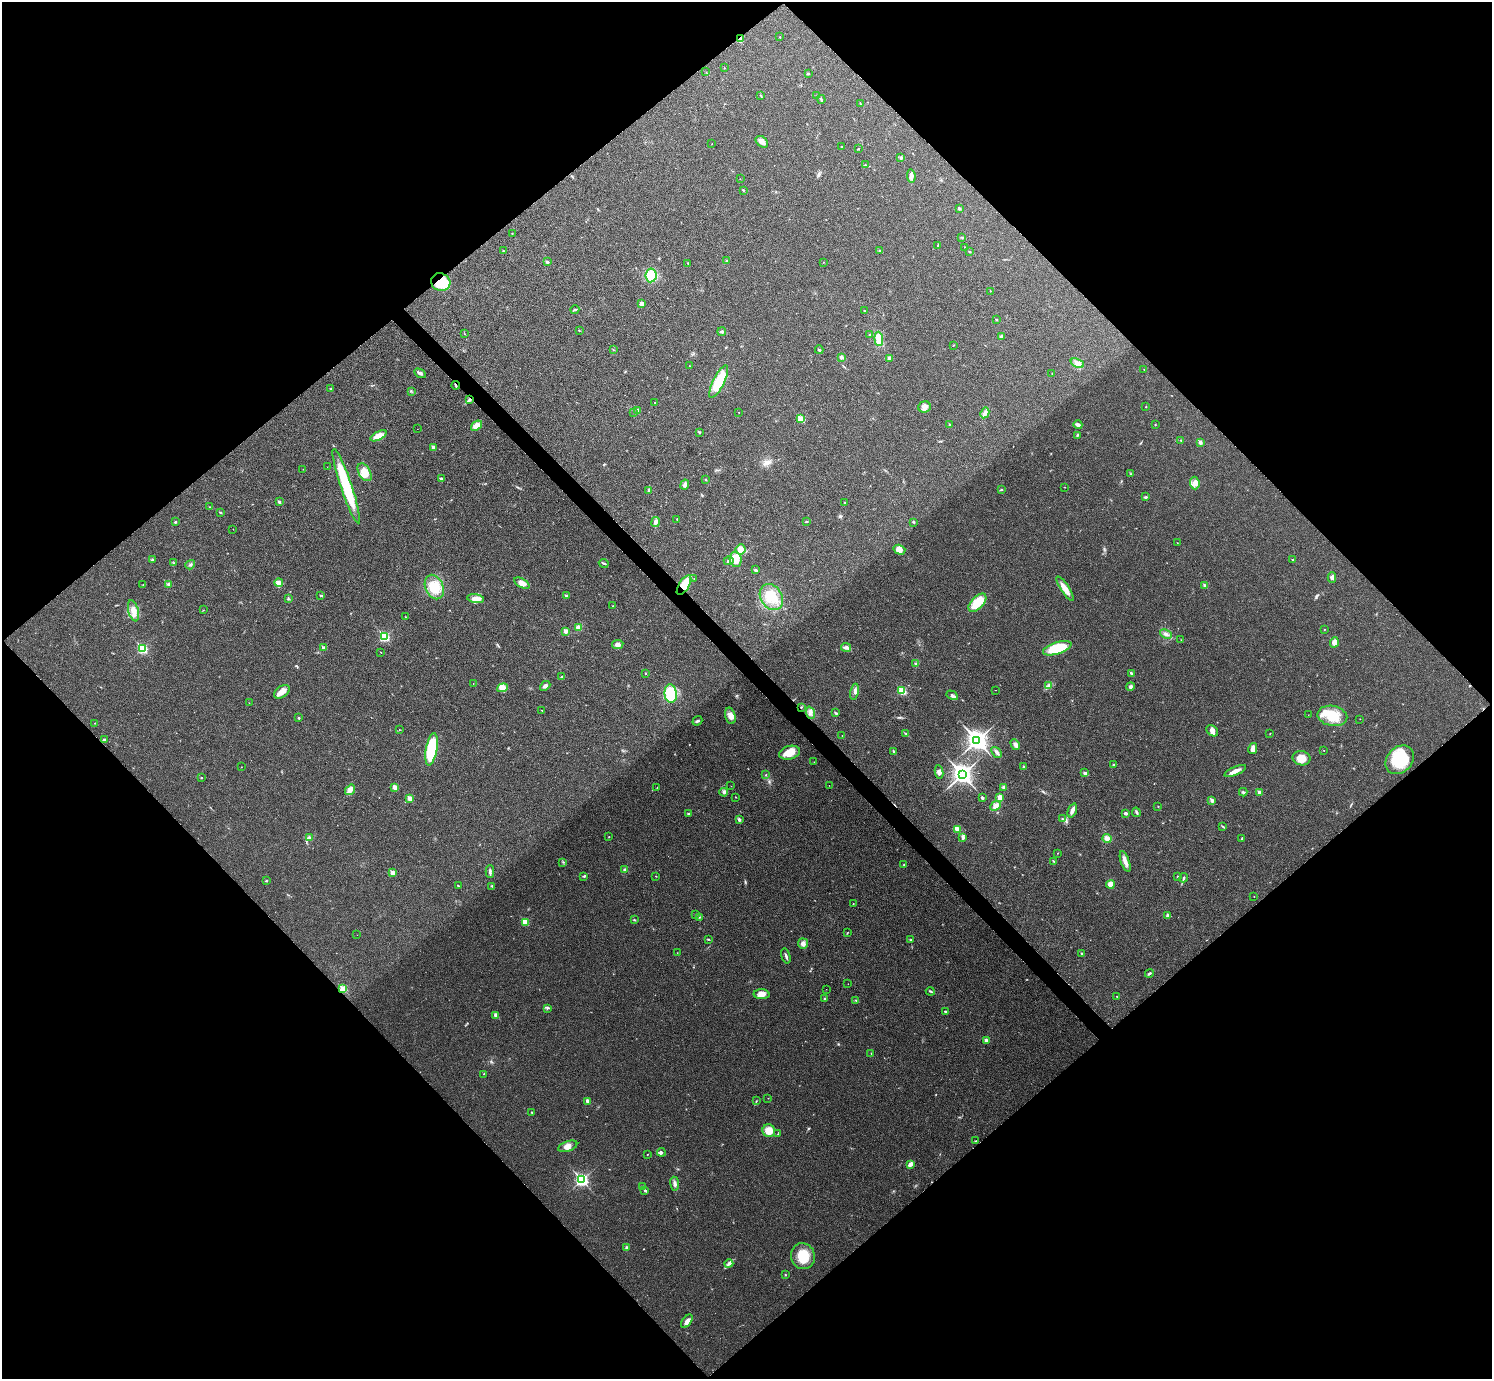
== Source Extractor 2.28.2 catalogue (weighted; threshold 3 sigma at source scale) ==
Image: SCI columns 12-5971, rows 166-5673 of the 5983 x 5981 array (HDU 1 of 3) = the unmasked area's bounding box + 8 px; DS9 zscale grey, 4 x 4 block average (1 PNG px = mean of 4 x 4 image px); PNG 1494 x 1381 px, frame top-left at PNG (2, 2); each listed source drawn as its Kron ellipse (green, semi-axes under 4 px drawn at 4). Shown black and unused: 51% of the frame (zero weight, under 3 of 4 exposures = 1% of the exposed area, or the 3 px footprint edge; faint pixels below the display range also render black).
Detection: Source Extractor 2.28.2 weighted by HDU 2 'WHT'. Background 0.029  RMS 0.0049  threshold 0.022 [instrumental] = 3 sigma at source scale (4.5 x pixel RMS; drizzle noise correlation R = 1.50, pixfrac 1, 0.05/0.05 arcsec/px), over >= 5 px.
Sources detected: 308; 2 inside a brighter object's white glare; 4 cosmic-ray / hot-pixel residue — neither listed nor drawn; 2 coinciding with a brighter row at this scale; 8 inside a brighter listed object's ellipse — not listed separately; the other 292 listed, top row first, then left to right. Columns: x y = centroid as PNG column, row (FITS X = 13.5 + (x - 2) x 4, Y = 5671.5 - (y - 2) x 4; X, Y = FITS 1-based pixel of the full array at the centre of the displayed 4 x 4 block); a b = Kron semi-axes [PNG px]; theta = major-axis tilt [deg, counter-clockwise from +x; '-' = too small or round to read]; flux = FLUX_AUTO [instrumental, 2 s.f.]
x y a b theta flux
779 37 2 2 - 1.1
740 39 3 2 - 5.3
724 68 2 2 - 1.1
706 72 2 2 - 0.61
808 74 2 2 - 1.2
817 95 2 2 - 1.2
761 96 3 2 - 1.6
821 99 4 2 - 3.5
860 104 3 2 - 1.8
762 142 7 5 -40 14
712 144 2 2 - 0.57
842 146 2 2 - 2.5
858 149 3 2 - 1.1
901 157 2 2 - 1.5
865 165 3 2 - 2.1
911 176 7 3 -82 8.2
740 179 2 2 - 0.72
743 190 2 2 - 3.4
959 208 3 2 - 4
512 233 2 2 - 1.3
961 237 2 2 - 1.4
938 246 3 2 - 1.8
965 247 2 2 - 1.2
503 251 2 2 - 1.6
880 251 3 2 - 5.2
970 252 2 2 - 2.5
726 261 2 2 - 1.7
547 262 3 3 - 5.2
824 262 2 2 - 0.66
688 263 2 2 - 2.1
651 275 7 5 82 64
441 282 10 8 -23 86
990 291 2 2 - 1.4
641 304 2 2 - 15
575 310 4 2 - 3.7
864 311 2 2 - 0.92
996 320 2 2 - 6.4
579 330 3 2 - 1.1
722 332 4 3 - 5.5
465 334 2 2 - 0.74
870 334 3 2 - 2.8
1001 337 3 3 - 6.9
879 339 7 4 -86 36
953 345 2 2 - 0.87
613 350 2 2 - 1.2
819 350 4 2 - 3.6
842 357 3 3 - 6.3
890 358 3 2 - 14
1077 363 7 4 -22 13
689 366 2 2 - 0.99
1144 369 2 2 - 1.6
420 373 6 3 -31 7
1052 373 2 2 - 0.9
719 382 18 5 64 99
456 385 4 2 - 3.4
331 388 2 2 - 2
411 391 3 2 - 1.7
470 399 3 2 - 4.4
655 402 2 2 - 1.1
924 407 6 5 - 14
1146 407 2 2 - 1.6
638 410 4 2 - 3.4
634 412 2 2 - 1.8
738 412 2 2 - 1.4
985 413 5 3 - 10
801 419 2 2 - 83
949 425 2 2 - 1.8
1078 425 4 2 - 11
1155 425 2 2 - 1.3
476 426 6 4 38 25
417 429 2 2 - 5.5
699 432 3 2 - 2.5
1077 435 3 2 - 2.7
379 436 9 4 28 24
1181 440 2 2 - 2
1200 442 2 2 - 19
433 447 4 3 - 5.9
327 467 2 2 - 0.54
303 469 2 2 - 0.55
364 472 10 5 -58 31
1131 474 2 2 - 1.6
441 478 2 2 - 3.3
706 479 2 2 - 1.3
1195 483 6 4 -84 14
685 484 5 3 - 9.1
346 486 39 5 -71 180
1065 487 2 2 - 1
648 490 4 2 - 2.6
1001 490 4 2 - 2.5
1145 497 3 2 - 3.4
279 502 2 2 - 13
845 502 2 2 - 1.1
210 507 2 2 - 0.81
220 513 3 2 - 2.3
677 519 2 2 - 1.4
806 521 2 2 - 2.2
175 522 2 2 - 3.3
655 522 5 4 - 8.1
914 522 3 2 - 2.8
233 529 2 2 - 1.1
1177 543 2 2 - 0.56
740 549 5 5 - 26
899 550 6 5 - 20
153 560 2 2 - 2
736 560 7 6 - 55
1293 560 2 2 - 3.2
729 561 5 3 - 6.4
173 563 2 2 - 1.9
604 563 5 2 - 3.8
190 565 5 2 - 3.5
755 570 4 2 - 3.8
1332 578 5 4 - 7.7
694 579 2 2 - 0.98
279 582 4 3 - 9.9
522 583 8 4 -31 21
168 584 4 3 - 4.8
143 585 2 2 - 1.3
684 585 11 5 58 62
1205 586 2 2 - 21
434 587 13 9 -66 55
1065 589 14 3 -57 30
321 595 3 2 - 2.6
566 596 2 2 - 11
771 597 14 10 -56 58
288 599 3 2 - 1.3
476 599 8 4 -9 22
977 603 11 6 46 68
613 606 2 2 - 0.91
203 610 2 2 - 0.97
133 611 11 5 -75 25
405 617 2 2 - 1.3
579 628 3 3 - 14
1324 630 2 2 - 1.1
566 631 2 2 - 32
1166 634 6 3 -23 8.7
384 637 3 2 - 280
1181 640 2 2 - 0.79
1334 642 5 4 - 18
618 644 5 4 - 11
846 647 5 4 - 8.2
324 648 2 2 - 24
1057 648 15 5 18 100
142 649 3 2 - 260
381 652 2 2 - 1.5
916 664 3 2 - 3.1
645 673 2 2 - 1.5
1131 673 2 2 - 7.7
561 677 2 2 - 1.5
473 684 2 2 - 0.88
1049 685 4 2 - 4.2
545 686 6 3 40 8.3
1130 687 4 2 - 4.5
502 688 6 4 20 18
996 690 2 2 - 1.6
902 691 2 2 - 140
282 692 9 5 36 21
854 692 8 3 79 8.4
671 694 9 6 -83 150
952 695 6 3 -29 6.7
249 703 2 2 - 0.61
801 707 2 2 - 2
542 710 2 2 - 1.2
810 713 6 3 -69 10
835 713 2 2 - 1.5
1308 715 2 2 - 0.5
730 716 8 5 -75 20
1332 716 15 10 -11 73
299 718 2 2 - 3.7
1360 719 2 2 - 0.55
697 721 5 2 - 4.8
95 723 2 2 - 1.3
399 729 2 2 - 0.75
1212 731 6 5 - 14
906 733 3 2 - 2.6
1270 734 2 2 - 0.89
842 735 2 2 - 0.94
104 740 3 2 - 3
977 740 4 3 - 2000
1015 745 6 4 -62 9.6
431 749 16 5 80 160
1253 749 5 3 - 21
1324 750 2 2 - 1
894 752 3 2 - 2.6
996 752 6 3 -53 6.8
790 753 10 6 15 42
1302 758 9 7 -11 33
1400 760 16 12 46 140
814 762 2 2 - 0.88
1114 765 3 2 - 3.4
1023 766 2 2 - 6.2
241 767 2 2 - 0.56
1235 771 11 3 24 20
939 772 6 4 -82 11
1085 773 4 3 - 7.4
962 774 4 3 - 2000
766 775 2 2 - 0.94
201 778 2 2 - 2.3
829 785 2 2 - 0.57
731 786 2 2 - 0.56
395 787 2 2 - 40
657 787 2 2 - 0.8
1004 787 3 2 - 1.9
350 790 6 4 54 11
724 792 4 4 - 7.1
1243 792 4 2 - 2.9
1260 793 2 2 - 28
736 797 2 2 - 0.98
410 798 2 2 - 50
982 798 3 2 - 5.7
1000 798 3 2 - 20
1212 800 2 2 - 22
996 806 6 4 42 15
1158 806 2 2 - 0.76
1072 810 7 3 69 16
1136 812 5 2 - 5
1126 813 3 2 - 7
688 814 2 2 - 2.9
1062 818 2 2 - 0.83
739 820 3 2 - 5.6
1223 827 2 2 - 1.5
957 829 2 2 - 56
609 837 2 2 - 1.2
963 837 4 2 - 9.8
310 838 3 3 - 7.6
1107 838 4 4 - 15
1242 838 2 2 - 2.5
1057 853 2 2 - 0.82
1053 861 4 2 - 1.8
1125 861 11 3 -71 17
563 862 2 2 - 1.5
904 865 2 2 - 1.4
625 870 3 3 - 5
490 871 6 2 -89 6.8
392 873 2 2 - 30
584 876 3 2 - 2.6
656 876 2 2 - 1.1
1178 876 2 2 - 1
1184 878 5 2 - 3.6
266 881 2 2 - 2.4
1110 884 4 4 - 22
458 886 2 2 - 1.5
492 886 3 2 - 2.4
1254 896 2 2 - 0.78
853 903 2 2 - 0.73
696 915 3 2 - 2.2
1167 915 3 2 - 3.9
700 917 2 2 - 1.7
634 920 3 2 - 1.9
525 922 2 2 - 82
847 933 3 2 - 1.2
357 935 2 2 - 0.44
708 939 2 2 - 1.7
910 940 2 2 - 1.7
803 943 5 5 - 11
677 953 2 2 - 0.52
1081 953 2 2 - 2.6
786 956 8 2 -74 5.7
1149 973 4 2 - 4.1
848 984 2 2 - 0.52
343 989 2 2 - 91
826 989 2 2 - 0.4
930 991 4 2 - 3.5
761 994 8 5 -3 19
1117 996 2 2 - 1
825 999 2 2 - 5
856 1000 2 2 - 0.86
547 1008 3 2 - 2.8
945 1011 2 2 - 4.8
496 1015 3 3 - 9.9
986 1040 3 3 - 7.9
871 1053 3 2 - 1.1
484 1074 2 2 - 0.9
768 1098 2 2 - 0.64
588 1101 3 2 - 12
756 1101 3 2 - 1.4
532 1112 2 2 - 3.2
769 1131 6 6 - 37
778 1134 2 2 - 1.3
976 1141 4 2 - 2.5
568 1146 10 5 19 16
661 1152 4 2 - 3.9
647 1154 2 2 - 0.98
910 1164 4 3 - 14
582 1180 3 2 - 560
675 1184 7 3 -84 8
642 1186 2 2 - 1.3
645 1190 3 2 - 3.3
626 1248 2 2 - 2.5
803 1256 13 12 - 64
729 1264 4 3 - 6.5
785 1275 2 2 - 1.9
687 1321 7 4 52 12
Overlapping masked pixels (flux is a lower limit): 6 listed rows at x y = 740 39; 441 282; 456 385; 470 399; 684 585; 343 989
Diffuse or blended objects may show on this block-average render without a row.